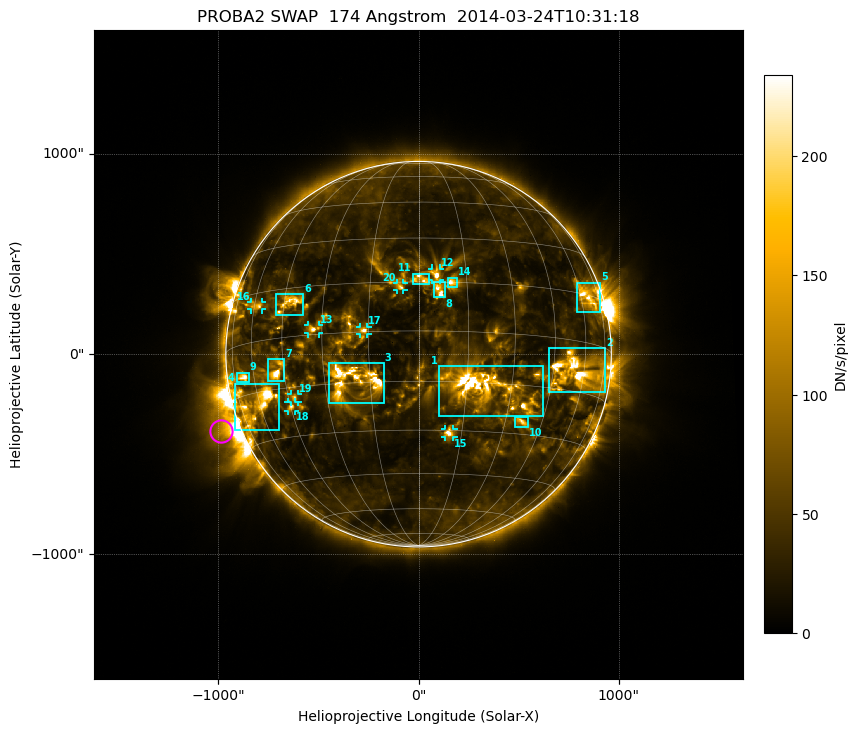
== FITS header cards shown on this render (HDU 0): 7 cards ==
TELESCOP= 'PROBA2  '           / satellite name
INSTRUME= 'SWAP    '           / instrument name
WAVELNTH=                  174 / [Angstrom] bandpass peak response
DATE-OBS= '2014-03-24T10:31:18.860' / UTC time of observation
CTYPE1  = 'HPLN-TAN'           / WCS axis X
CTYPE2  = 'HPLT-TAN'           / WCS axis Y
BUNIT   = 'DN/s/pixel'         / unit of physical value

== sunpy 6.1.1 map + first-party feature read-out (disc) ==
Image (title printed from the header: PROBA2 SWAP  174 Angstrom  2014-03-24T10:31:18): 1024 x 1024 px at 3.16 arcsec/px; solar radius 962 arcsec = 304 px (full disc in frame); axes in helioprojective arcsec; data unit DN/s/pixel (BUNIT, on the colour bar)
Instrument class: DISC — disc imager (sunpy class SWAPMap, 174 A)
Bright regions (active regions / flare kernels): reference = the median radial profile (limb darkening/brightening removed); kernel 9 px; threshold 5 sigma = 71.4 DN/s/pixel over a disc level ~32.2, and >= 1.15x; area >= 9 px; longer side >= 7 px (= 22 arcsec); searched inside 0.97 R_sun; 28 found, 20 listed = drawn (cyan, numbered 1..; 8 of them under ~43 arcsec drawn as corner ticks so the feature stays visible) (cap 20 boxes per figure: the strongest are kept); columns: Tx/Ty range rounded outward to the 10 arcsec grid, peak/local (2 s.f.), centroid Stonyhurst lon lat
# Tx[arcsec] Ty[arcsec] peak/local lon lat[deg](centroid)
1 100..620 -310..-60 7.8 +21 -16
2 650..930 -190..30 9.3 +54 -9
3 -450..-170 -250..-40 7.7 -20 -14
4 -920..-700 -380..-150 8.8 -62 -18
5 790..910 210..360 5.5 +65 +14
6 -710..-570 190..300 8 -43 +10
7 -760..-670 -140..-20 8.4 -48 -10
8 70..130 280..360 5.4 +6 +12
9 -910..-840 -140..-90 5.5 -67 -10
10 480..550 -370..-310 6.9 +36 -26
11 -30..50 340..410 3.3 +1 +16
12 60..110 370..430 3.9 +6 +18
13 -550..-490 100..150 7 -33 +2
14 140..200 330..390 3.4 +10 +15
15 130..180 -420..-370 4.2 +11 -31
16 -840..-780 220..260 4.6 -59 +11
17 -290..-250 100..140 4.3 -16 +0
18 -650..-610 -280..-240 6.2 -45 -21
19 -640..-600 -240..-200 5.8 -43 -18
20 -110..-70 320..360 3.7 -6 +14
Off-limb structures (1.02-1.3 R_sun): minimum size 162 px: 5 found; the strongest spans PA ~85..140 deg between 1.02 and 1.3 R_sun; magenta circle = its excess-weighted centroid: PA ~110 deg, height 1.1 R_sun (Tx ~-990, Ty ~-380 arcsec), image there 5.7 x the reference